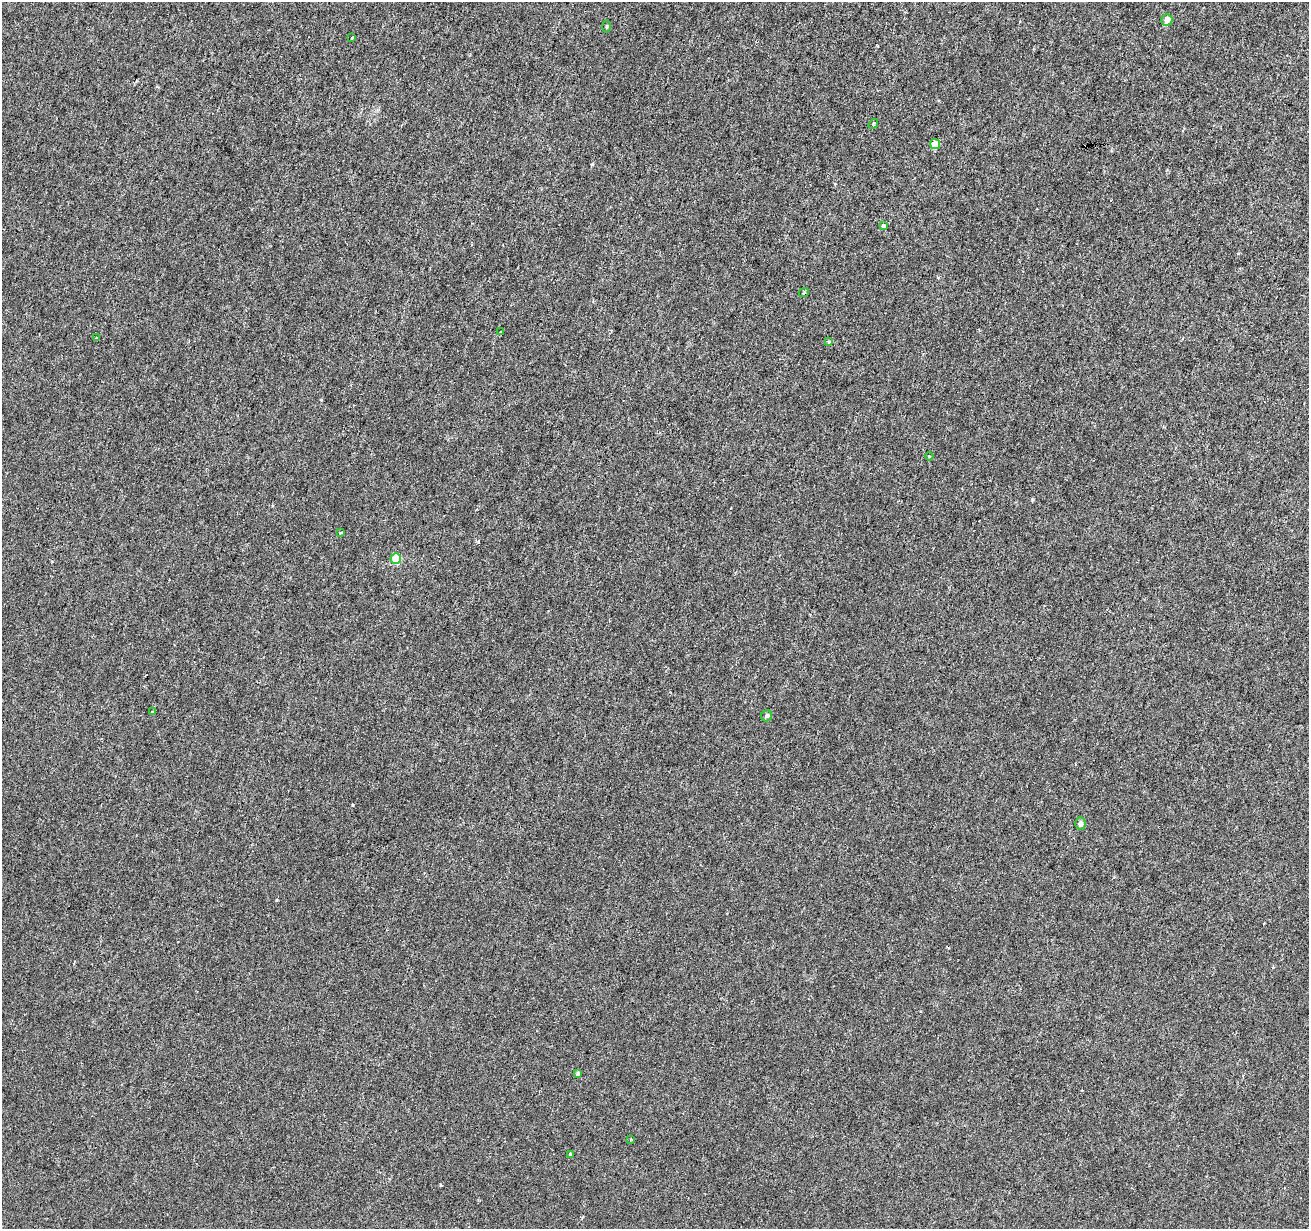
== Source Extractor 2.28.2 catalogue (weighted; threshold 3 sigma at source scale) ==
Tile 10 of 4 x 4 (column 2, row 3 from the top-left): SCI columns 1308-2614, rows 1447-2673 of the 5238 x 5411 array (HDU 1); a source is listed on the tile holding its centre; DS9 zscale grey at full resolution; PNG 1311 x 1231 px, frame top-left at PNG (2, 2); each listed source drawn as its Kron ellipse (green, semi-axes under 4 px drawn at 4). Shown black and unused: <1% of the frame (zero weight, under 3 of 6 exposures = <1% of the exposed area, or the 3 px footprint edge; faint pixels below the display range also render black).
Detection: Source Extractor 2.28.2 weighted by HDU 2 'WHT'; one run over the whole footprint, this tile lists its part. Background -2.38e-04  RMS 0.0015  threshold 0.00616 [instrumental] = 3 sigma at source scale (4.09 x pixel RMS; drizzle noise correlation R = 1.36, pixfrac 0.8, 0.0396/0.0396 arcsec/px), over >= 5 px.
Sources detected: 19; all 19 listed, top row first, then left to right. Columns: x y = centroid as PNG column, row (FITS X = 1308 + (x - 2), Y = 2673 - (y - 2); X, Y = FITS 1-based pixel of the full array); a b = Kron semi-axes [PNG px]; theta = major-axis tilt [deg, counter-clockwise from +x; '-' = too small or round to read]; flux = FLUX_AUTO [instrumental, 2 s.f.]
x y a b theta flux
1167 20 6 5 - 1
607 26 6 3 89 0.16
352 38 3 3 - 0.32
873 124 5 4 - 0.16
935 144 5 5 - 2.7
883 226 4 3 - 0.71
804 292 5 3 - 0.13
501 332 4 3 - 0.16
96 338 3 3 - 0.13
828 341 4 4 - 0.19
929 456 4 3 - 0.12
340 533 4 3 - 0.24
396 558 5 5 - 5.1
152 712 3 3 - 0.23
767 716 6 5 - 0.31
1080 823 6 5 - 0.5
578 1073 4 3 - 0.44
631 1139 4 3 - 0.12
570 1154 3 3 - 0.25
Unlisted compact peaks at least as high as the median listed source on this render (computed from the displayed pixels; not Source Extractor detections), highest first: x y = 592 164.